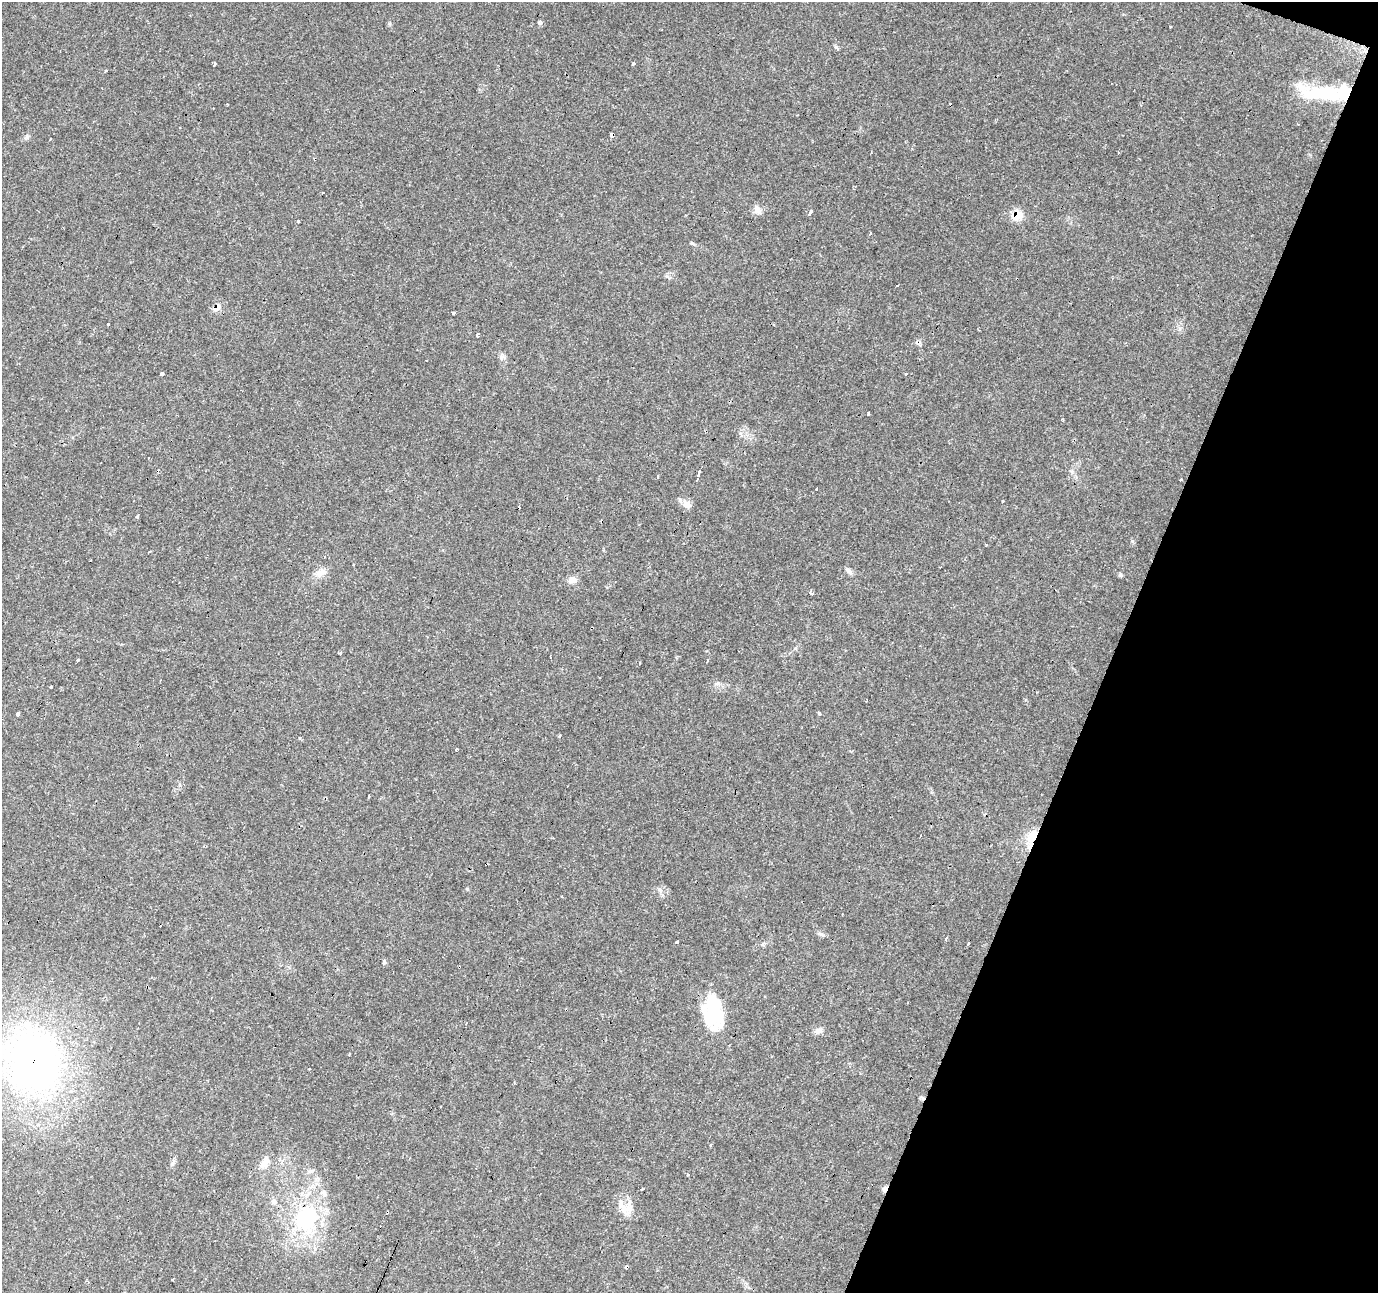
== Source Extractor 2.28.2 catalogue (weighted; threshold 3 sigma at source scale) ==
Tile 8 of 4 x 4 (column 4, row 2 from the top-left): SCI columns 4131-5506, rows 2792-4082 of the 5510 x 5647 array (HDU 1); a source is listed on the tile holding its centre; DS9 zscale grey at full resolution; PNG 1380 x 1295 px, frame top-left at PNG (2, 2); no overlay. Shown black and unused: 19% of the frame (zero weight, under 3 of 4 exposures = <1% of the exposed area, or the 3 px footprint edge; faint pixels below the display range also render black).
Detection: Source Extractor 2.28.2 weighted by HDU 2 'WHT'; one run over the whole footprint, this tile lists its part. Background 0.0565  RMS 0.0043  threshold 0.0191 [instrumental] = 3 sigma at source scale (4.5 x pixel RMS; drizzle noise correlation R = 1.50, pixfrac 1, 0.0396/0.0396 arcsec/px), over >= 5 px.
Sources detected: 89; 26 cosmic-ray / hot-pixel residue — not listed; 4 inside a brighter listed object's ellipse — not listed separately; the other 59 listed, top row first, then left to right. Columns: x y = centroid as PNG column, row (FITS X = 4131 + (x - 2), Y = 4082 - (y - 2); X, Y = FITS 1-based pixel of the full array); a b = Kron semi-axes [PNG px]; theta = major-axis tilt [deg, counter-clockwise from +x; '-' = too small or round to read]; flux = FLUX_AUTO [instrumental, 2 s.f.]
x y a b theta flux
1170 26 3 3 - 0.92
836 47 6 5 - 0.72
215 64 4 3 - 1.5
633 64 3 3 - 3.9
414 90 4 3 - 0.91
1325 94 57 16 -3 26
50 139 3 2 - 0.67
757 210 14 7 -55 2.2
810 213 5 3 - 5.9
1017 215 8 7 - 9.5
298 221 3 3 - 5.6
870 233 3 2 - 0.68
692 243 7 3 -35 0.61
217 307 9 6 40 3.5
454 312 4 3 - 3
477 335 4 3 - 1.2
161 374 3 3 - 13
868 413 3 3 - 1.8
658 476 3 2 - 0.77
698 476 10 3 74 3.5
1181 480 3 3 - 1.6
1003 501 4 3 - 2.7
686 504 15 7 -39 2.4
137 517 3 3 - 1.7
986 545 3 2 - 0.48
849 571 10 6 -51 1.3
321 573 15 10 32 3.3
1120 575 6 5 - 0.62
572 580 12 8 7 2.3
811 593 6 3 -54 0.63
340 653 4 3 - 1.1
77 660 3 3 - 0.8
707 661 3 2 - 0.5
51 687 3 3 - 2.5
18 714 3 3 - 8.7
820 714 3 3 - 11
559 736 3 3 - 1.1
300 738 3 3 - 0.75
456 749 3 3 - 0.71
920 835 3 2 - 0.48
1032 837 29 9 73 6.6
946 939 3 3 - 1.1
677 942 4 3 - 0.7
968 943 3 2 - 1.8
384 962 7 4 90 0.63
712 1002 41 20 -65 15
817 1031 8 8 - 1.6
349 1054 3 2 - 0.43
33 1061 57 48 -81 220
309 1069 3 3 - 0.61
711 1145 3 3 - 0.84
282 1162 5 4 - 1.5
264 1163 18 8 56 3.6
885 1189 8 6 59 1.2
274 1201 9 6 -48 1.4
624 1207 25 12 -26 5.4
305 1219 35 29 59 36
626 1267 3 3 - 4.8
173 1280 3 3 - 0.85
Overlapping masked pixels (flux is a lower limit): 8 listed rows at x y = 414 90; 1017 215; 217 307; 1032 837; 33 1061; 885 1189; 305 1219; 626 1267
Isophote crosses this tile's border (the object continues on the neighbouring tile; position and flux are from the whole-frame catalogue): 1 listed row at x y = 33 1061
Unlisted compact peaks at least as high as the median listed source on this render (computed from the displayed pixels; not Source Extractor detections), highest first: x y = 1132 541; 540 23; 27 137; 718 683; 389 23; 821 934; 667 276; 795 648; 172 1164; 501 357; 659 889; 763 944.